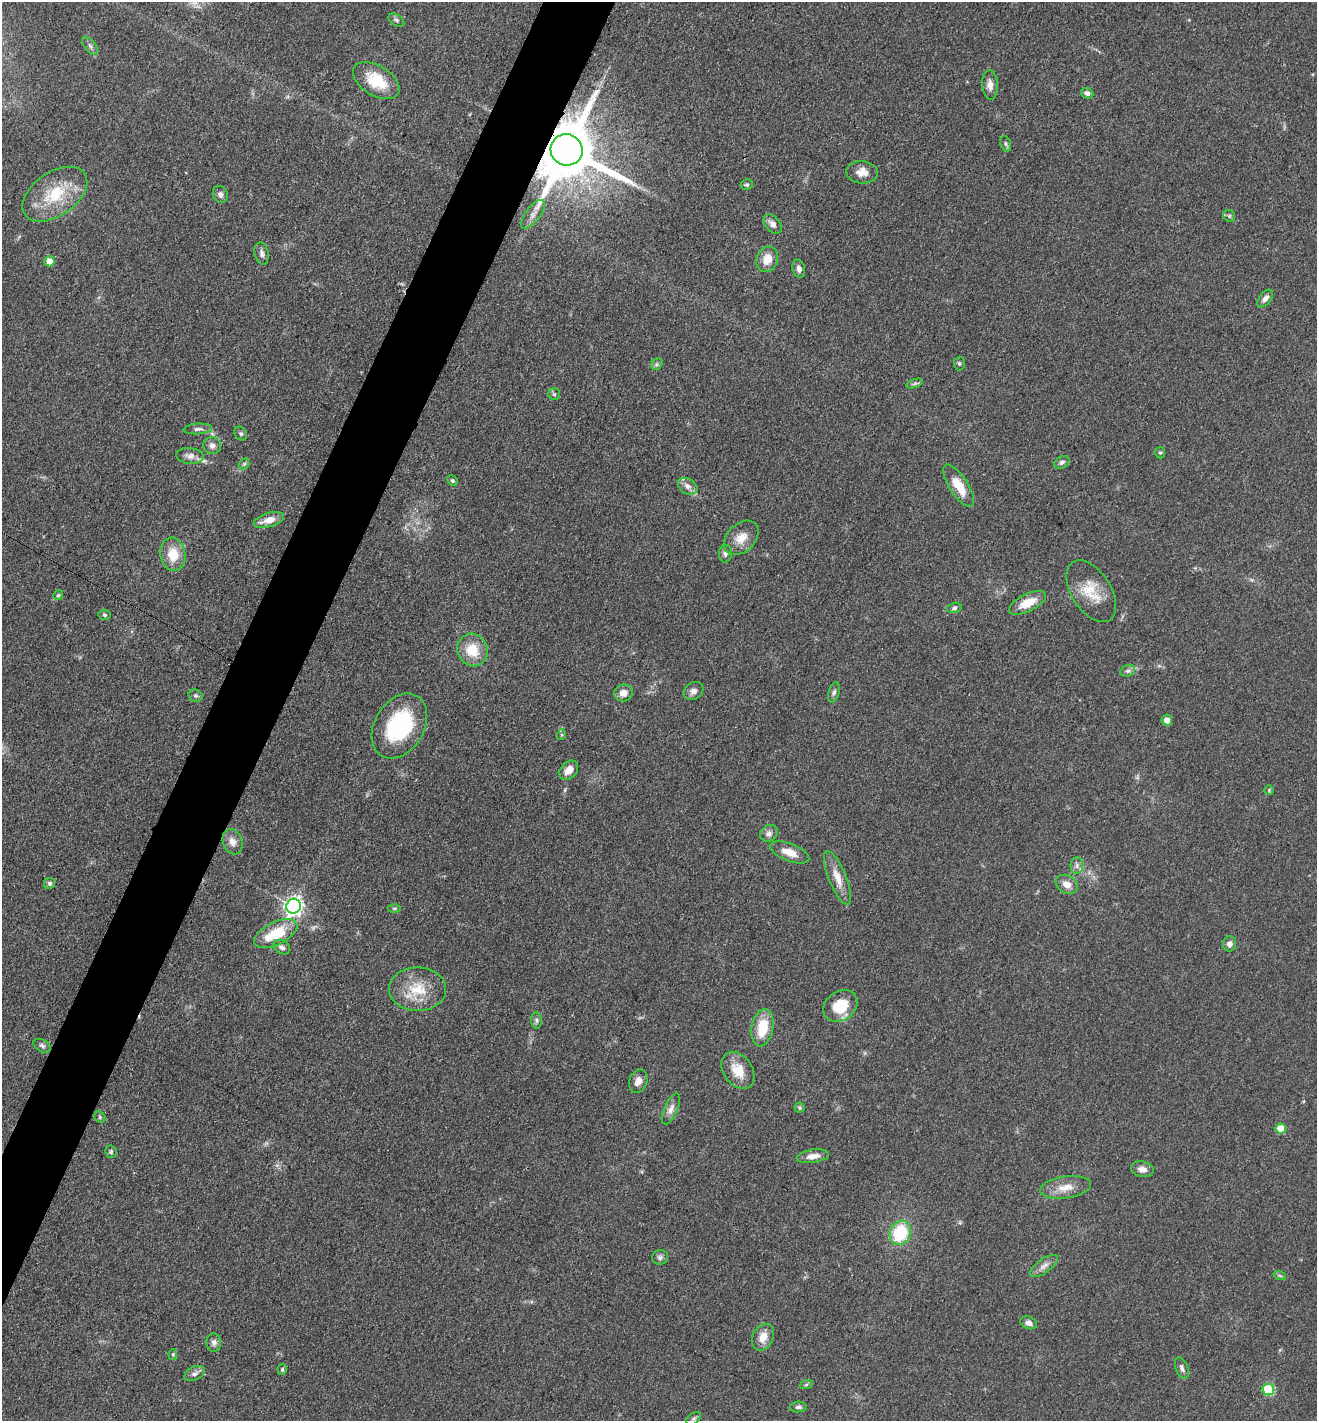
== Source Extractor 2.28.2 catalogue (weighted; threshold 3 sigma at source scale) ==
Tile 7 of 4 x 4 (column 3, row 2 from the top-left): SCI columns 2932-4246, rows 2945-4363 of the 5880 x 5796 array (HDU 1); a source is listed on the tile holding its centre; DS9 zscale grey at full resolution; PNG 1319 x 1423 px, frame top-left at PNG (2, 2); each listed source drawn as its Kron ellipse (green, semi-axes under 4 px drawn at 4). Shown black and unused: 5% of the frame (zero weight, under 3 of 4 exposures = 2% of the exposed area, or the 3 px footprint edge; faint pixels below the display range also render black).
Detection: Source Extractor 2.28.2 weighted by HDU 2 'WHT'; one run over the whole footprint, this tile lists its part. Background 0.0639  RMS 0.0058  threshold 0.026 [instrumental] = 3 sigma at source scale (4.5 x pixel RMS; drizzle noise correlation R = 1.50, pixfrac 1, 0.05/0.05 arcsec/px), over >= 5 px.
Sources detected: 96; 1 inside a brighter listed object's ellipse — not listed separately; the other 95 listed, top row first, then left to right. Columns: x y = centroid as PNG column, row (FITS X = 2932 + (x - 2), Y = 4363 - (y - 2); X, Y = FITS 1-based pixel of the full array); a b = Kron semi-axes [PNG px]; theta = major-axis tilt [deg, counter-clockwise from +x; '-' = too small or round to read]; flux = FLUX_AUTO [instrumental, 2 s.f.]
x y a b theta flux
396 20 9 5 -34 1.4
90 46 10 5 -52 1.7
376 81 26 15 -32 18
990 85 15 7 -86 3.9
1087 93 6 5 - 2
1006 144 8 5 -71 1.2
567 150 16 15 - 5800
862 172 16 11 -4 6
747 185 6 5 - 1.1
55 194 36 21 35 27
220 194 9 7 -65 2.2
533 214 17 7 52 3.9
1229 216 6 5 - 1
773 224 11 7 -48 3.5
262 253 11 7 -77 2.6
767 259 13 10 67 8
49 261 5 5 - 5.5
799 269 9 6 -75 2.2
1265 298 10 6 52 2.7
959 363 7 5 -88 0.97
657 364 6 5 - 1.1
914 384 8 3 19 1.2
554 394 6 5 - 1
198 429 14 5 4 2.2
241 434 7 6 - 1.2
212 446 9 8 - 2.8
1160 453 6 5 - 0.95
190 456 14 8 -6 3.3
1062 462 8 5 33 1.9
244 464 6 4 46 0.93
452 480 5 5 - 1
688 486 10 7 -32 3.1
959 486 24 9 -57 13
269 520 15 7 16 7.1
741 538 20 14 44 8.2
173 554 17 12 -81 13
725 554 9 6 87 1.9
1091 591 34 19 -58 17
58 595 5 4 - 0.92
1027 603 20 8 26 11
954 608 7 5 16 1.3
104 615 6 5 - 1.2
472 650 16 15 - 15
1128 671 7 5 20 1.5
693 691 10 8 33 2.9
834 692 10 5 74 1.6
623 693 9 8 - 4.9
195 696 7 6 - 1.2
1167 720 5 5 - 3.6
399 726 35 24 59 52
561 735 5 3 - 0.57
569 770 11 8 47 5.2
1269 790 5 5 - 0.7
769 833 9 8 - 2.7
232 842 13 9 -69 4.5
789 852 21 8 -21 7.5
1077 866 8 6 89 2.1
838 878 28 9 -68 8.3
49 883 6 5 - 1.4
1067 884 11 9 -30 4.8
293 906 7 7 - 280
394 908 6 4 0 0.84
276 934 23 11 26 22
1230 944 7 6 - 2.6
282 947 9 6 -33 2.3
417 989 28 22 -1 20
840 1006 18 14 36 17
536 1020 8 5 -84 1.4
763 1028 19 10 80 16
42 1046 9 6 -30 1.6
738 1070 20 14 -55 12
638 1081 12 9 69 3.9
799 1108 5 5 - 0.93
671 1109 16 6 66 3.6
100 1117 6 5 - 1.1
1281 1129 5 5 - 13
111 1152 6 6 - 1.1
813 1156 16 6 8 4.7
1142 1169 11 8 -12 3.9
1066 1187 26 11 8 9
900 1233 12 10 66 30
660 1257 8 7 - 1.8
1044 1266 16 7 35 3.6
1280 1276 6 4 -19 0.94
1029 1323 9 6 -20 2.5
763 1337 14 10 65 7.2
214 1342 9 7 -87 2.5
173 1354 5 4 - 0.69
1182 1368 11 6 -70 2
282 1370 5 4 - 0.98
195 1374 11 6 26 2.2
806 1385 7 4 20 0.91
1268 1390 6 5 - 36
798 1407 8 5 4 1.5
693 1419 8 5 36 1.3
Overlapping masked pixels (flux is a lower limit): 1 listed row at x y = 567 150